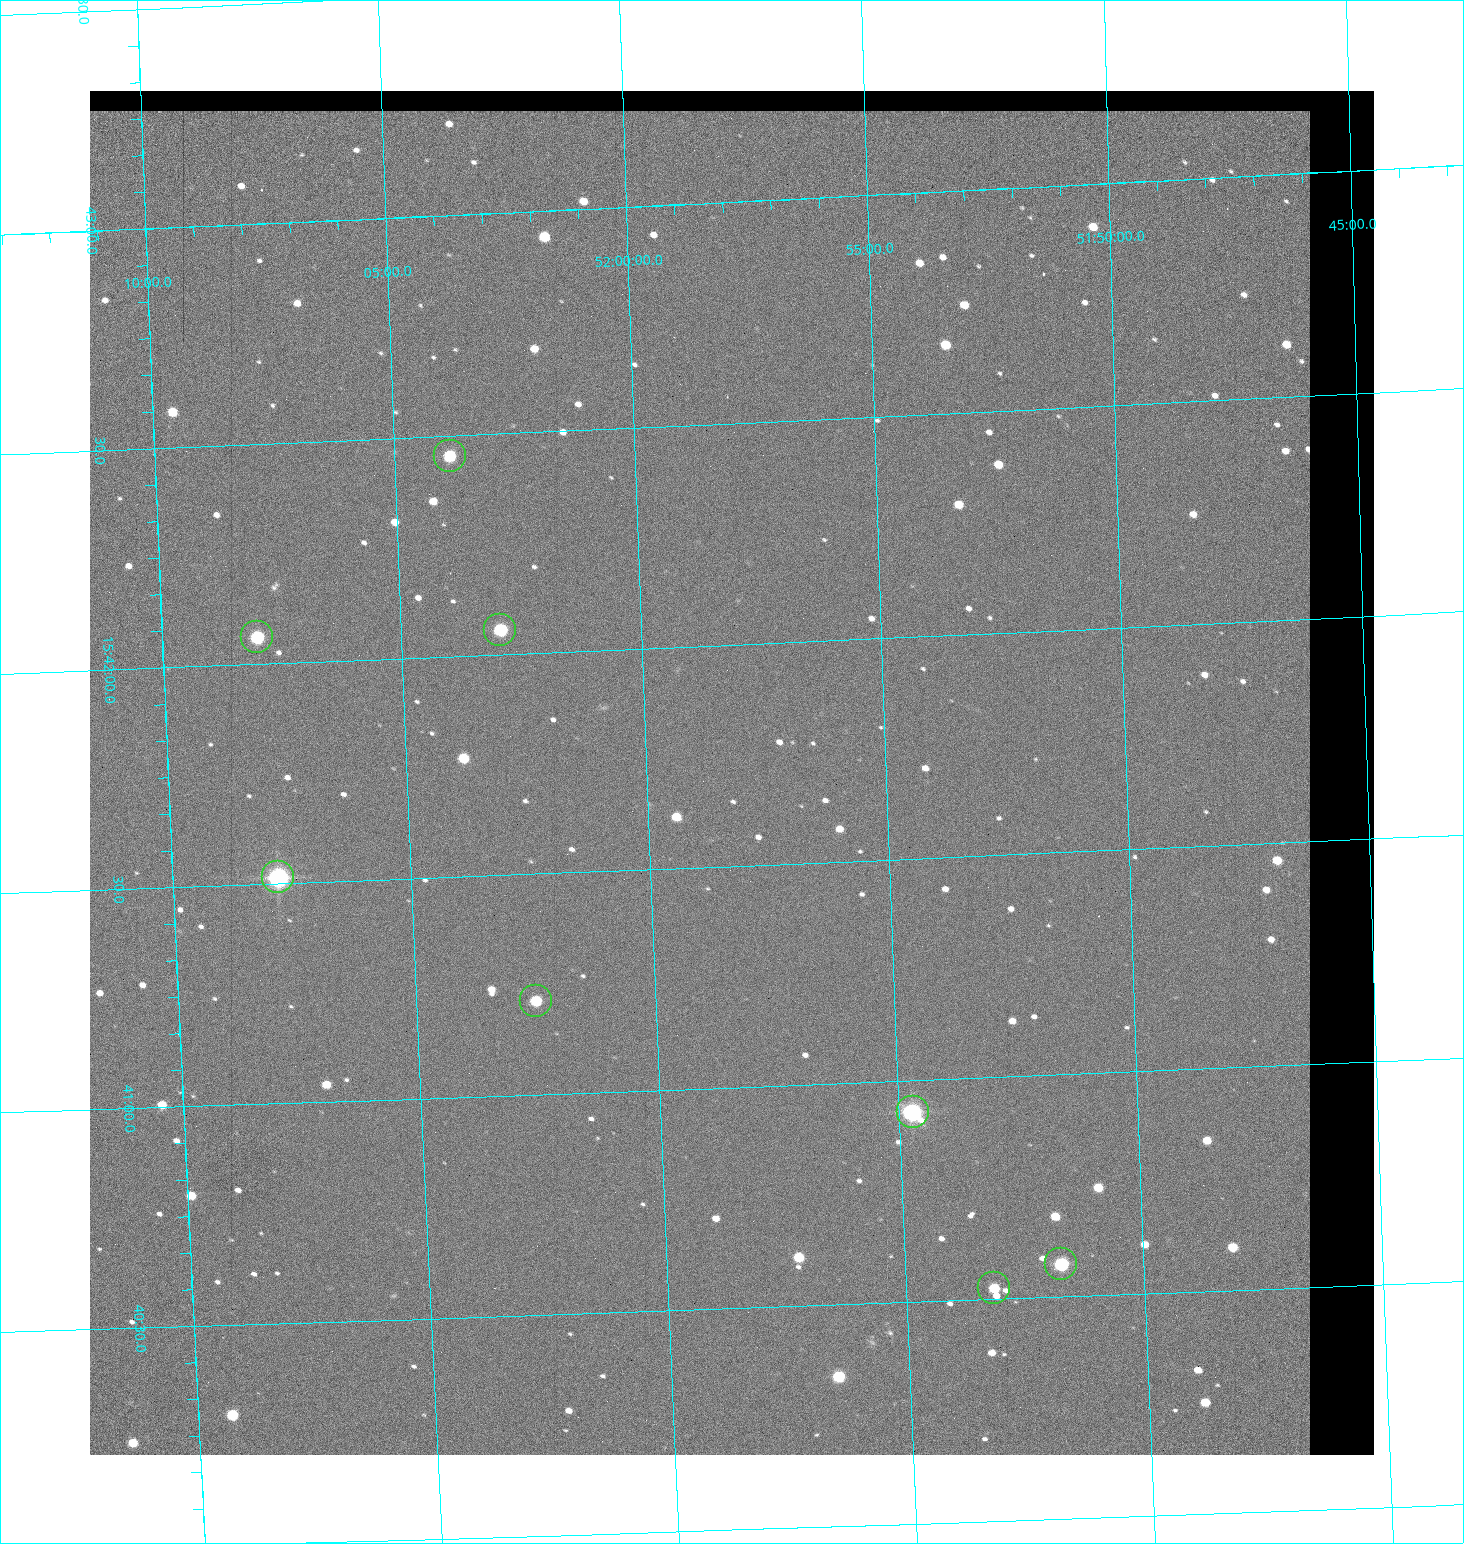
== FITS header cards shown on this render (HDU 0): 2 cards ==
NAXIS1  =                 1284 / length of data axis 1
NAXIS2  =                 1364 / length of data axis 2

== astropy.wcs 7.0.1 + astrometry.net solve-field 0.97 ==
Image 1284 x 1364 px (HDU 0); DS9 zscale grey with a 90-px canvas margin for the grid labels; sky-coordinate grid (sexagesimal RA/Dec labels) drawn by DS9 from the SOLVED WCS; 8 Tycho-2 reference stars matched to detected sources circled (green)
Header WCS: RA---TAN/DEC--TAN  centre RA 15:41:43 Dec +51:58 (235.43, +51.97 deg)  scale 1.26 arcsec/px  FOV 26.9' x 28.5'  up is +92 deg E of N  parity flipped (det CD > 0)
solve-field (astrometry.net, Tycho-2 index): VERIFIED the header's WCS against the Tycho-2 star catalogue (8 matches, 0 conflicts) and refined it, rather than solving blind
Solved WCS: RA---TAN-SIP/DEC--TAN-SIP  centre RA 15:41:43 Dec +51:58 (235.43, +51.97 deg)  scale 1.25 arcsec/px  FOV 26.8' x 28.5'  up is +92 deg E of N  parity flipped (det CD > 0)
The solver's refit moves the header's centre by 0.5 arcsec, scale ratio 0.9975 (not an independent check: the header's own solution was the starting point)
Tycho-2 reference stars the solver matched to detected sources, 8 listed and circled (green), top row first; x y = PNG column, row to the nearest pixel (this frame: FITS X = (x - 90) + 1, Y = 1364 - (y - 91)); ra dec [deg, ICRS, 3 dp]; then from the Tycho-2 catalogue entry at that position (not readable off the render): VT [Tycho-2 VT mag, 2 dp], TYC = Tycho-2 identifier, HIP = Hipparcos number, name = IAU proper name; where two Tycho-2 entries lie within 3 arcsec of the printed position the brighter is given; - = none
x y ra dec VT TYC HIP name
450 456 235.614 +52.064 11.61 3489-1132-1 - -
500 630 235.514 +52.049 11.19 3489-1407-1 - -
257 637 235.515 +52.133 11.12 3489-1380-1 - -
278 877 235.378 +52.130 9.31 3489-1322-1 76850 -
536 1001 235.303 +52.042 11.52 3489-958-1 - -
913 1112 235.232 +51.912 9.59 3489-824-1 - -
1061 1264 235.143 +51.862 10.97 3489-1016-1 - -
994 1288 235.131 +51.886 12.29 3489-908-1 - -